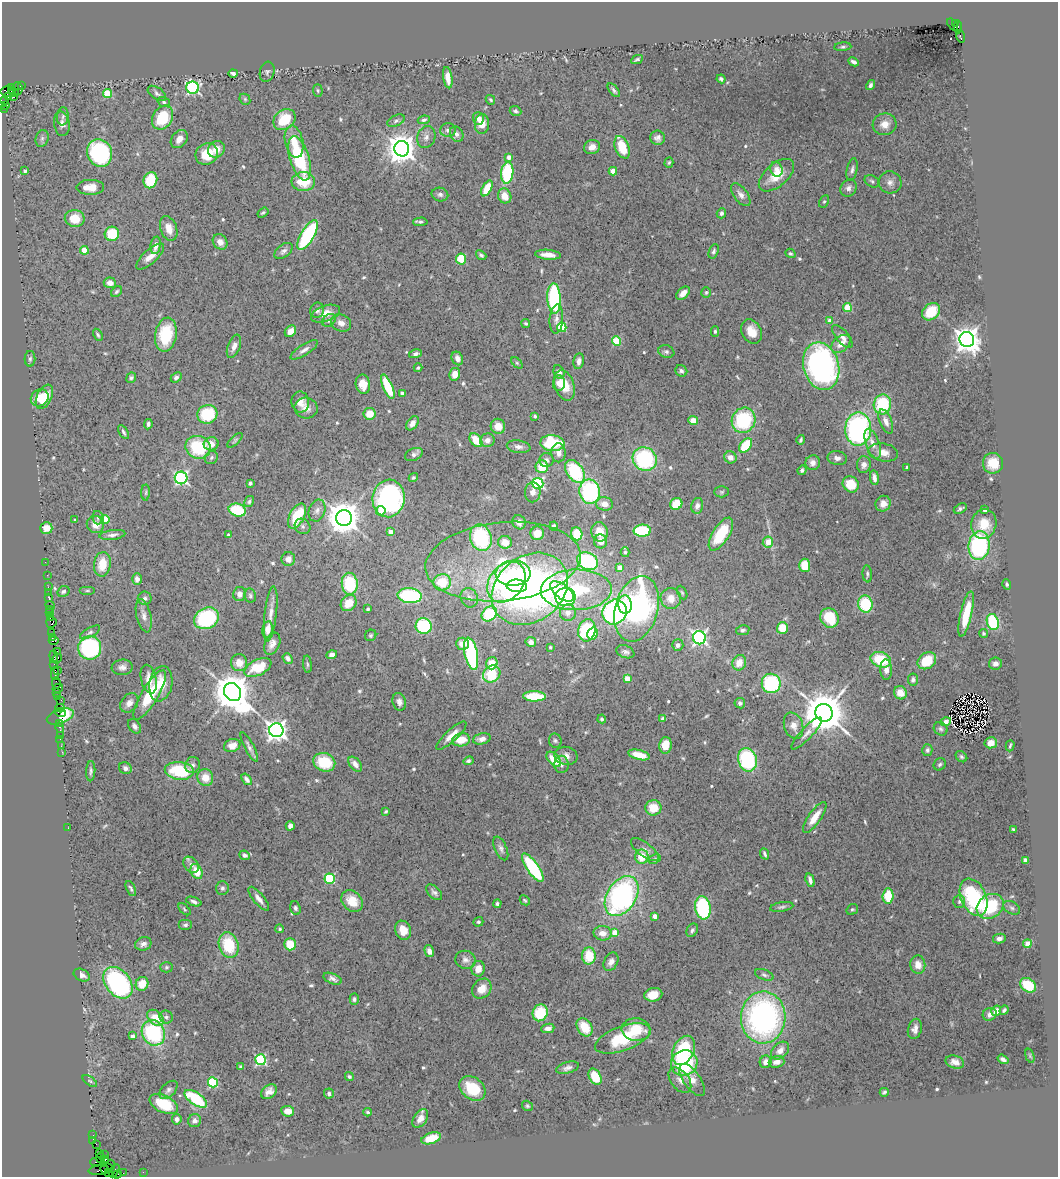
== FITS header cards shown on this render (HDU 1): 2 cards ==
NAXIS1  =                 1056
NAXIS2  =                 1175

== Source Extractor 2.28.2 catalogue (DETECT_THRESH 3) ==
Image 1056 x 1175 px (HDU 1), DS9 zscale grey, 1 PNG px = 1 image px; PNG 1060 x 1179 px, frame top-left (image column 1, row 1175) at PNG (2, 2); each listed source drawn as its Kron ellipse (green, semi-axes under 4 px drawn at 4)
Background 1.27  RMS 0.071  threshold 0.212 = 3 sigma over >= 5 px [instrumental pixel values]
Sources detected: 576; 1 with non-positive FLUX_AUTO (blend fragments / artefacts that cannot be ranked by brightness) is neither listed nor drawn; of the other 575, the 500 brightest by FLUX_AUTO listed and drawn (75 fainter detections omitted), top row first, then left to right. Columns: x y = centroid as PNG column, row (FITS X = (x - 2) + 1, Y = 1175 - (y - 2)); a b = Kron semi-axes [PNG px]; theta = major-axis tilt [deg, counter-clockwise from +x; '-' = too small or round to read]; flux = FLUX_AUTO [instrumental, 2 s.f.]
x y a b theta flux
952 24 7 3 -53 530
956 24 3 3 - 170
958 27 6 2 89 400
960 36 6 3 -72 210
843 47 8 4 5 9.7
637 59 6 3 26 9.1
853 62 5 3 - 15
267 72 10 7 74 12
233 73 5 3 - 13
448 78 11 4 -82 41
721 79 4 3 - 9.5
871 85 5 4 - 14
21 86 4 2 - 110
12 88 4 3 - 240
17 88 6 5 - 280
193 88 6 6 - 820
318 90 6 4 -87 7
614 90 8 4 -53 10
8 92 8 5 -1 620
13 92 5 4 - 490
157 93 10 5 -35 15
107 94 4 4 - 190
8 96 4 3 - 610
14 97 3 2 - 93
245 99 6 5 - 7.1
490 100 5 3 - 7
5 101 2 2 - 27
164 102 6 4 -19 9
6 106 3 3 - 840
5 109 3 2 - 15
515 111 6 4 -22 10
63 116 9 5 84 13
163 118 12 9 58 200
478 118 6 5 - 23
284 120 12 9 41 140
424 120 6 4 9 9
396 121 9 5 26 13
62 124 12 7 -82 26
482 124 10 7 85 57
885 124 12 11 - 52
448 130 7 7 - 20
457 134 8 6 -64 18
426 137 11 9 67 25
42 138 8 6 74 13
657 138 7 7 - 19
179 139 10 7 51 40
294 142 16 9 -78 80
592 147 8 7 - 38
622 147 12 7 -69 150
216 149 9 8 - 45
402 149 7 7 - 6600
99 153 14 12 -64 530
207 154 12 10 30 110
509 157 4 4 - 27
299 158 23 9 -74 350
669 162 5 4 - 7.3
776 169 7 6 - 21
852 170 12 5 77 16
25 171 4 4 - 11
613 171 4 4 - 83
507 173 11 6 84 300
776 175 21 11 41 100
150 180 8 6 69 160
872 181 8 5 -30 11
303 182 12 9 -1 130
890 182 11 11 - 33
90 187 14 7 0 58
487 188 9 4 62 120
848 188 9 7 56 21
440 194 8 6 -11 15
741 195 13 7 -53 27
505 196 7 6 - 56
824 201 6 4 61 7.3
263 213 6 3 35 7.2
721 213 5 4 - 15
75 218 10 8 -8 96
420 222 7 4 2 10
169 228 13 8 -71 49
112 234 7 7 - 150
308 235 17 6 59 440
220 242 8 7 - 30
156 245 9 5 79 27
84 250 4 4 - 110
284 251 10 6 38 17
714 251 7 4 71 12
790 253 5 4 - 7.1
481 255 5 3 - 9.4
548 255 13 5 -5 42
150 256 18 6 42 39
461 259 6 5 - 160
110 283 6 5 - 26
117 292 6 4 45 7.6
706 292 5 5 - 7
683 293 8 5 42 37
554 298 15 6 -87 510
847 308 4 4 - 170
317 310 8 7 - 19
931 312 10 7 40 160
325 314 15 8 19 59
556 319 14 6 86 27
329 320 8 5 38 12
830 321 4 4 - 47
341 323 10 8 -26 27
526 323 4 3 - 7.4
562 327 5 4 - 260
290 331 6 5 - 39
715 331 5 4 - 8.6
751 332 13 9 -61 69
98 335 6 4 -61 7.9
166 335 17 11 80 180
842 336 14 6 -50 29
967 340 7 7 - 5100
617 341 4 4 - 210
841 344 11 7 41 50
234 346 12 6 69 26
304 350 16 5 32 23
666 352 8 6 -19 13
416 354 6 4 12 14
457 358 7 5 -65 24
30 359 8 5 88 12
579 361 8 5 79 22
517 363 7 4 -45 7.3
821 366 24 18 -74 1400
418 368 4 4 - 7.4
681 371 6 5 - 13
559 372 7 5 -64 18
455 374 6 5 - 40
176 377 6 4 40 13
131 378 5 4 - 11
559 383 7 6 - 34
363 384 10 7 -79 48
564 385 16 9 -72 89
388 387 13 5 -67 180
402 393 4 3 - 10
44 397 13 7 64 110
40 398 9 8 - 83
300 402 10 8 -82 46
882 404 10 8 79 280
306 408 11 10 - 37
207 414 10 9 - 200
369 414 6 5 - 75
535 416 3 3 - 7.9
693 420 5 4 - 55
743 420 13 11 59 360
886 421 13 6 -68 30
412 423 8 5 52 30
148 424 5 3 - 11
498 426 7 7 - 54
858 429 16 13 89 920
124 432 8 3 -57 10
235 440 10 3 44 7.2
476 440 8 5 -51 100
487 440 7 6 - 26
801 440 5 3 - 9
552 443 12 8 -3 280
211 444 7 6 - 41
873 444 16 7 -70 43
745 445 8 5 50 170
198 447 13 11 -20 250
518 447 12 6 -8 21
883 452 15 9 -9 47
559 453 9 7 -88 31
414 454 9 6 24 16
730 457 6 6 - 31
211 458 7 6 - 9.9
837 458 10 7 -10 23
645 459 12 11 - 470
546 460 7 7 - 16
813 463 7 7 - 26
993 463 10 10 - 92
864 465 8 7 - 27
542 467 6 6 - 120
907 467 3 3 - 15
802 470 5 4 - 11
575 471 13 8 -54 320
181 478 6 6 - 780
413 478 5 4 - 7.9
874 478 7 4 -83 21
250 483 4 3 - 15
538 483 5 5 - 660
851 484 8 7 - 120
533 492 10 8 87 31
590 492 12 10 -79 480
722 492 7 5 1 8.7
146 493 8 4 89 7.5
389 498 19 16 83 880
249 502 6 4 60 9.1
604 504 8 6 -9 41
676 504 6 5 - 130
883 504 8 7 - 44
697 506 8 6 78 19
960 508 7 4 29 11
237 510 9 6 -13 210
317 510 11 8 69 24
985 510 4 3 - 26
381 511 5 4 - 46
297 516 13 7 62 190
98 518 7 5 -76 12
344 518 8 8 - 9500
105 519 4 4 - 130
75 520 3 3 - 7.8
519 522 7 6 - 34
984 524 15 12 77 110
95 525 9 8 - 45
302 526 8 7 - 15
553 526 4 4 - 14
46 528 6 6 - 52
642 531 9 6 2 280
391 532 4 4 - 29
599 532 10 8 -79 74
537 533 7 6 - 76
577 534 7 5 -69 140
721 534 18 8 58 210
112 535 13 5 8 18
228 535 3 3 - 9.3
481 538 13 10 -74 390
601 541 7 6 - 31
505 542 7 6 - 61
768 542 5 5 - 82
979 545 14 10 82 600
625 552 5 4 - 8.4
288 559 7 7 - 31
588 561 11 8 -25 500
45 562 2 2 - 26
503 562 78 39 5 670
102 564 12 8 82 90
805 565 6 5 - 110
620 567 4 4 - 51
513 573 17 13 3 230
867 574 8 4 -84 10
47 575 2 2 - 23
137 579 6 4 -88 21
442 582 8 8 - 150
506 582 22 16 51 720
350 584 11 8 -85 260
1007 584 5 4 - 9.2
517 586 10 6 -4 250
48 587 2 2 - 60
530 589 41 32 38 2000
576 590 35 20 2 570
63 591 6 5 - 11
87 591 8 4 0 6.9
562 591 14 7 -36 340
48 592 2 2 - 25
682 593 7 4 -62 7.9
239 594 7 6 - 26
250 596 7 6 - 9.5
410 596 12 7 -5 400
49 597 3 3 - 190
565 597 10 9 - 410
145 598 7 6 - 12
469 598 10 8 -68 25
671 598 10 10 - 50
349 603 9 7 48 77
865 604 8 7 - 240
625 605 9 6 -85 150
50 606 5 2 - 51
50 609 3 3 - 80
368 609 3 3 - 7
637 609 33 21 75 960
615 612 13 11 51 780
50 613 2 2 - 73
568 613 8 8 - 33
271 614 28 6 83 48
489 614 8 6 44 220
966 614 23 5 77 170
144 616 17 7 -77 31
50 617 3 2 - 130
206 618 13 10 25 360
829 618 10 9 - 180
51 622 6 5 - 380
993 622 8 6 -74 310
424 626 8 8 - 300
782 628 6 5 - 94
267 629 8 5 80 54
587 630 11 8 77 300
743 630 7 5 9 11
90 632 11 4 30 12
52 633 2 2 - 42
983 633 4 4 - 7.8
592 634 6 5 - 88
371 635 6 5 - 8.3
52 638 3 2 - 120
699 638 6 6 - 1000
54 641 5 2 - 150
531 642 5 5 - 20
272 644 11 7 66 28
462 644 6 6 - 41
678 645 5 5 - 21
550 647 3 3 - 7
90 648 12 11 - 480
57 651 2 2 - 57
625 652 9 6 -22 14
471 654 16 6 -79 500
332 655 5 4 - 25
54 657 6 3 -86 320
288 658 6 4 -50 15
57 659 5 3 - 280
881 660 10 7 -19 190
927 661 10 7 37 140
239 663 8 8 - 54
492 663 6 5 - 72
739 663 8 6 67 58
307 664 9 3 -85 8.2
995 664 6 6 - 25
54 665 4 2 - 80
122 667 10 8 5 22
258 668 15 7 26 150
58 670 3 2 - 250
886 670 10 6 -88 30
55 673 6 2 -87 390
492 674 9 8 - 210
149 679 14 7 -76 46
627 679 4 4 - 72
913 680 6 5 - 13
56 683 6 3 -80 210
771 683 10 9 - 390
161 684 18 11 79 86
58 688 5 3 - 170
56 692 4 3 - 120
233 692 9 8 - 14000
900 693 7 6 - 61
150 695 28 8 59 190
535 696 11 5 -1 200
58 697 3 2 - 79
61 700 2 2 - 51
399 702 9 6 -73 22
129 703 10 8 53 25
740 703 5 5 - 13
60 708 4 3 - 49
60 712 6 3 -9 290
824 713 9 8 - 19000
60 716 14 7 19 100
602 719 4 4 - 9.5
663 719 4 4 - 15
946 722 5 4 - 16
60 723 3 2 - 120
134 726 8 5 -55 17
793 726 13 9 -71 45
60 728 5 3 - 150
941 729 7 6 - 11
276 730 7 7 - 2800
807 733 21 6 46 28
61 735 3 2 - 130
451 736 20 6 43 49
60 739 2 2 - 96
482 739 9 5 12 25
461 740 9 6 10 91
555 741 7 6 - 9.9
991 743 6 5 - 50
665 745 8 6 85 65
61 746 2 2 - 54
232 746 8 6 21 43
1010 746 5 3 - 7.1
249 747 16 4 -62 18
927 750 6 5 - 11
62 752 2 2 - 67
639 755 11 5 -14 83
566 756 11 9 -13 30
961 757 6 5 - 8.6
554 759 9 5 -47 92
747 760 12 9 -76 390
468 761 5 4 - 11
324 762 11 9 -21 170
355 764 9 5 -50 27
561 764 9 7 -88 17
940 764 6 5 - 10
193 765 8 7 - 15
125 768 6 5 - 19
91 771 10 4 86 12
179 771 14 9 -5 230
205 777 8 8 - 60
247 779 6 3 -53 16
653 808 8 7 - 81
386 811 4 3 - 7
815 817 18 6 55 67
290 826 4 4 - 23
68 828 2 2 - 14
1013 829 4 3 - 7.1
501 848 12 6 -66 18
645 850 17 7 -37 25
765 854 6 3 -67 9.4
245 855 5 4 - 15
642 857 7 6 - 94
654 859 6 4 27 7.6
1025 860 4 4 - 50
191 865 9 6 -46 23
533 868 17 6 -56 420
196 871 8 5 -66 80
330 879 5 5 - 350
810 880 7 3 -74 18
131 888 8 3 -64 9.7
222 888 7 6 - 13
434 892 9 5 -43 15
622 896 22 14 58 1100
888 896 7 5 86 130
974 897 19 12 -67 500
259 899 15 5 -50 29
525 900 5 3 - 7
194 901 8 4 -20 15
352 901 12 9 -47 85
959 902 6 6 - 13
497 904 4 4 - 9.8
990 906 14 11 34 300
782 907 12 4 9 12
295 908 7 5 -67 11
703 908 12 7 -81 440
1012 908 9 6 -31 14
184 909 7 3 -43 7.2
852 909 6 5 - 8
655 916 4 4 - 39
478 922 5 4 - 8.2
185 925 7 5 0 11
280 929 4 4 - 8.8
403 930 10 8 -68 68
692 930 7 5 62 13
615 932 4 4 - 62
603 933 9 7 -3 39
999 939 6 5 - 21
143 944 8 6 17 22
290 944 6 5 - 92
1027 944 4 4 - 120
229 945 13 9 -73 190
429 951 6 4 -74 24
589 956 8 7 - 130
465 960 10 9 - 22
611 962 10 6 63 24
918 965 9 7 -83 46
166 967 6 5 - 8.8
478 969 8 6 82 41
82 975 8 6 -27 24
764 975 10 5 -20 12
333 979 9 5 -22 18
118 983 18 12 -52 710
142 984 7 6 - 77
1028 985 8 6 -36 150
482 989 11 8 49 57
653 995 9 6 12 69
354 999 6 4 88 11
1004 1010 5 3 - 8.8
996 1011 5 4 - 32
540 1013 8 7 - 170
990 1014 7 6 - 18
166 1017 7 6 - 12
763 1017 26 22 88 1300
155 1018 9 6 -43 89
585 1027 10 7 -57 110
548 1028 6 4 9 22
915 1029 10 6 74 25
636 1030 14 11 -5 120
153 1033 13 11 -62 450
132 1036 4 3 - 21
623 1038 29 12 20 220
684 1050 15 10 63 330
780 1051 10 7 42 36
1030 1056 7 4 -72 6.9
1003 1059 6 3 -35 16
261 1060 5 5 - 570
766 1062 6 6 - 36
777 1062 8 5 16 33
955 1062 9 6 -15 33
684 1063 13 12 - 350
240 1067 3 3 - 7.6
567 1068 11 5 16 20
349 1077 5 4 - 9.6
595 1077 8 5 -61 130
680 1080 14 9 -52 34
692 1080 19 8 -55 53
90 1081 8 4 -35 9.7
213 1082 5 5 - 340
472 1088 14 10 -39 160
168 1090 11 6 45 17
269 1092 9 6 38 31
884 1092 4 3 - 7.9
329 1094 5 5 - 12
196 1099 13 6 -34 290
164 1104 15 8 -26 150
527 1106 6 5 - 8
288 1111 6 5 - 49
367 1112 4 3 - 7.3
420 1118 10 6 54 43
177 1119 5 5 - 18
195 1121 7 6 - 21
93 1135 2 2 - 33
431 1138 10 5 19 100
93 1141 4 2 - 110
96 1144 2 2 - 57
99 1154 2 2 - 91
105 1155 3 2 - 45
101 1158 5 3 - 110
105 1159 3 3 - 160
96 1162 6 3 9 32
111 1165 5 3 - 140
107 1168 6 5 - 230
99 1170 10 4 6 38
114 1171 7 3 60 260
109 1172 4 3 - 43
143 1172 2 2 - 22
123 1173 2 2 - 35
117 1174 4 3 - 160
At the frame edge (FLAGS 8, measured only in part): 1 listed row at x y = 117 1174
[75 fainter detections neither listed nor drawn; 1 non-positive-flux detection neither listed nor drawn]